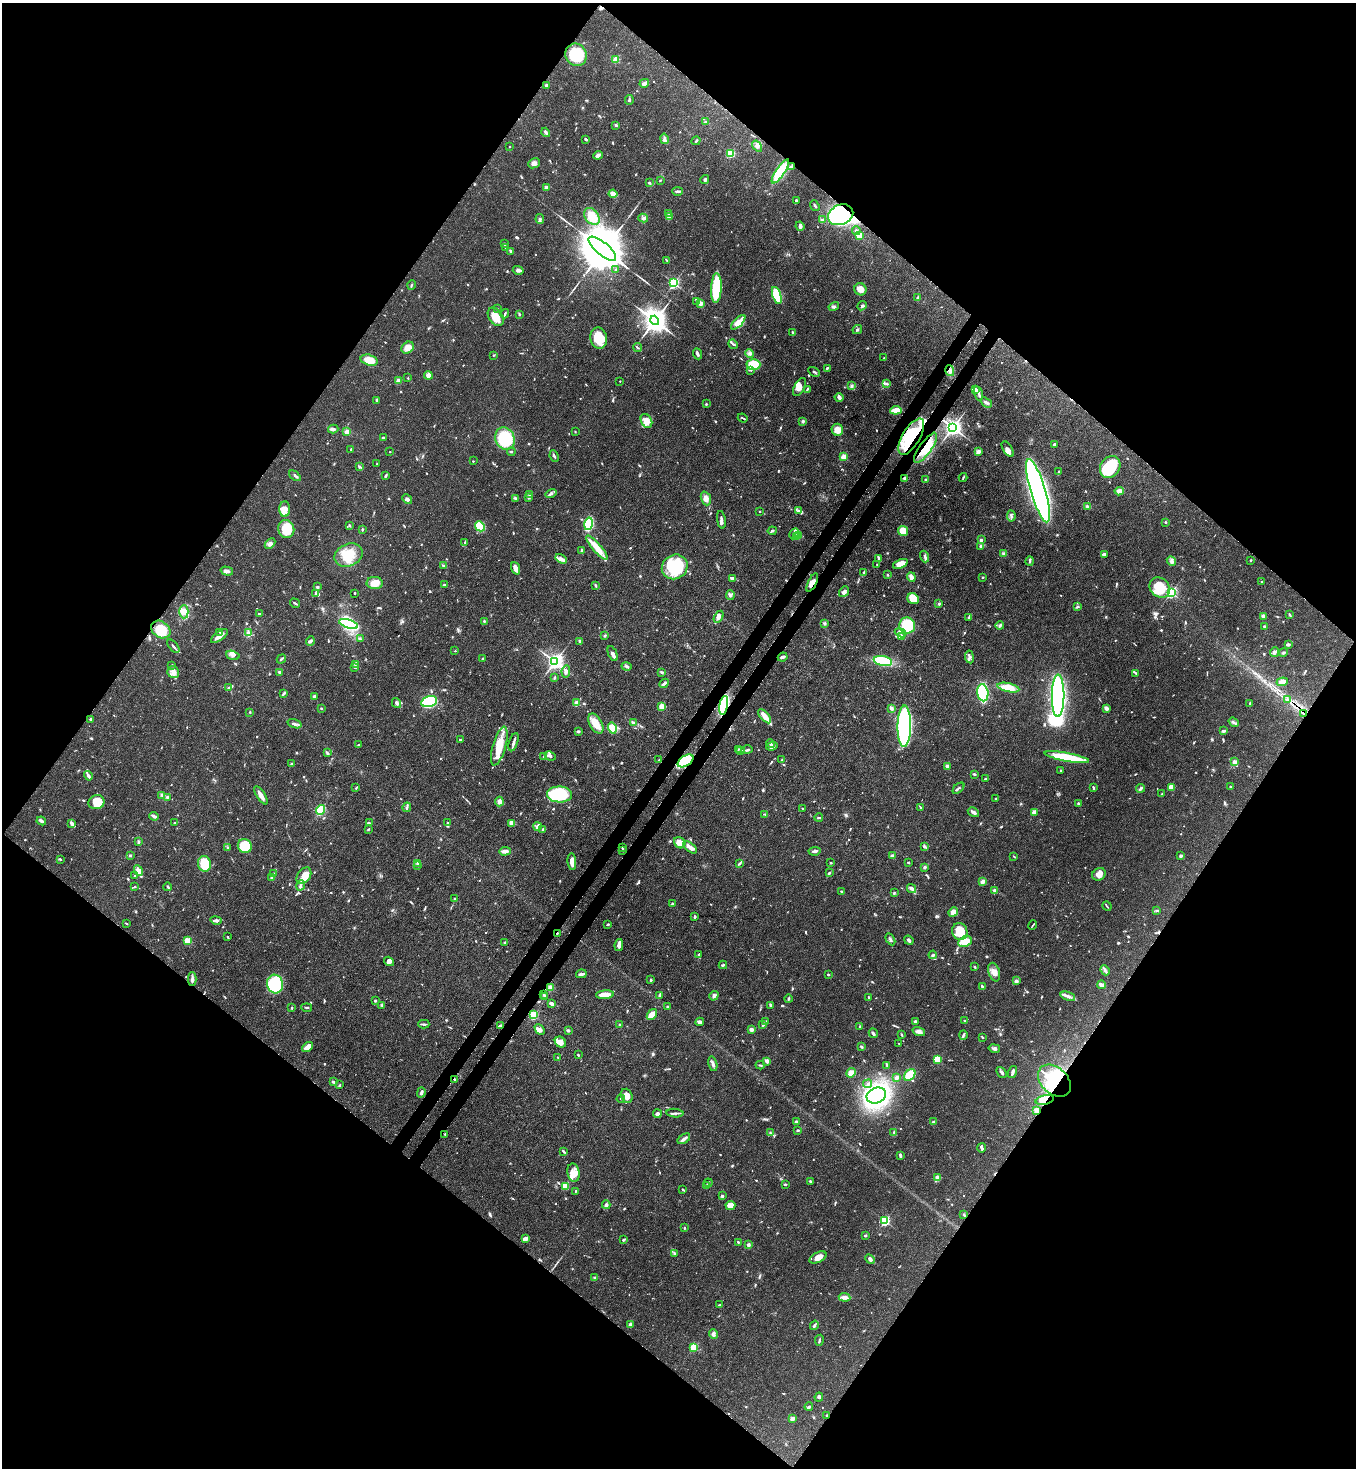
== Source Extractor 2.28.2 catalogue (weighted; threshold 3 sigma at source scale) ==
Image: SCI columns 228-5642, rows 60-5922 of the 6007 x 5984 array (HDU 1 of 3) = the unmasked area's bounding box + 8 px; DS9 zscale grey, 4 x 4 block average (1 PNG px = mean of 4 x 4 image px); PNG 1358 x 1470 px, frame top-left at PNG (2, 3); each listed source drawn as its Kron ellipse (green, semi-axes under 4 px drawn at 4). Shown black and unused: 51% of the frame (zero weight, under 3 of 4 exposures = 7% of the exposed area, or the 3 px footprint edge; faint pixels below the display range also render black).
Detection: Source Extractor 2.28.2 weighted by HDU 2 'WHT'. Background 0.0856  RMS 0.0039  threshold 0.0178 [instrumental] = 3 sigma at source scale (4.5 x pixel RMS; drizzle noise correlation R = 1.50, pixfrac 1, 0.05/0.05 arcsec/px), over >= 5 px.
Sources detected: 1038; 8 inside a brighter object's white glare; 13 cosmic-ray / hot-pixel residue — neither listed nor drawn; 22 coinciding with a brighter row at this scale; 52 inside a brighter listed object's ellipse — not listed separately; of the other 943, all 500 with FLUX_AUTO >= 1.98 (the completeness limit of this list) listed and drawn (443 fainter detections not listed), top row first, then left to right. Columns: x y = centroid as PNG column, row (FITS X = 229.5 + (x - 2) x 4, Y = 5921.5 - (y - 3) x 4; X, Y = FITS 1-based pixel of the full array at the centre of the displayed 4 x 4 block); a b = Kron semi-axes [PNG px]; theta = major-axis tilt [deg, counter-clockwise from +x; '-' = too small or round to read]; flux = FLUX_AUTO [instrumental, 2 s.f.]
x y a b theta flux
576 55 11 10 - 95
616 60 2 2 - 110
644 83 5 3 - 9.4
546 85 4 3 - 4.4
629 100 5 2 - 4
705 122 3 2 - 7.1
616 125 3 3 - 3.3
546 132 5 2 - 6
586 139 2 2 - 4.6
664 139 5 3 - 6.4
696 141 5 2 - 3.5
757 146 6 4 -57 8.6
510 147 2 2 - 2.1
730 153 2 2 - 190
598 155 5 2 - 12
534 163 6 4 25 9.3
791 167 4 2 - 3.6
780 171 14 4 56 100
660 180 2 2 - 2.1
705 180 4 3 - 5
649 183 3 3 - 3.2
546 188 2 2 - 28
677 191 5 2 - 6.3
613 194 4 3 - 18
796 200 2 2 - 7
815 206 6 2 -52 4.6
668 213 3 2 - 2.6
841 215 13 10 23 420
592 216 9 6 -53 35
669 217 3 3 - 23
643 218 5 3 - 4.5
540 219 5 2 - 3.8
822 220 3 2 - 2.4
800 226 5 2 - 4.1
856 231 4 4 - 5.4
859 236 2 2 - 110
504 243 2 2 - 2.6
505 247 3 2 - 2.5
602 249 17 6 -40 25000
511 251 4 2 - 3.3
667 260 3 2 - 2.2
518 270 5 3 - 10
616 270 3 3 - 5.3
674 283 2 2 - 410
411 285 5 2 - 2.8
716 288 15 5 87 110
860 289 6 6 - 17
777 296 9 4 -72 130
917 298 4 2 - 5
696 301 3 2 - 2.4
700 303 3 2 - 19
834 306 5 3 - 5.1
862 306 5 2 - 4.3
497 309 2 2 - 2.4
505 314 4 2 - 3.8
519 314 2 2 - 2.8
496 317 10 7 -54 36
655 320 5 4 - 3000
738 322 9 4 46 29
857 330 5 2 - 4.4
793 333 4 2 - 2.5
599 338 10 8 -80 64
733 344 5 2 - 2.8
408 348 7 5 40 20
638 348 5 2 - 2.2
750 353 4 2 - 4.1
697 354 5 2 - 8.5
494 355 3 2 - 2.2
884 358 2 2 - 2.4
369 360 9 5 -16 29
753 365 7 5 2 60
827 368 2 2 - 5.2
751 370 3 2 - 2.7
950 370 5 4 - 8.9
814 372 6 2 -30 3.6
428 375 4 3 - 13
408 378 2 2 - 3.3
398 381 2 2 - 36
620 381 2 2 - 2.9
886 384 4 3 - 4.9
851 386 3 2 - 3.4
799 387 10 5 63 17
807 389 4 2 - 3
975 390 3 3 - 11
979 393 7 2 -74 6
839 397 4 2 - 13
376 400 3 2 - 2.8
986 402 6 3 -37 6.4
706 404 2 2 - 5.5
896 410 5 3 - 38
743 418 5 2 - 3
646 421 7 5 -62 16
803 421 4 3 - 3.4
953 427 3 3 - 1400
333 429 5 3 - 7
837 430 6 5 - 24
347 431 3 2 - 15
575 432 2 2 - 2
911 437 20 9 59 100
384 438 4 3 - 4.6
505 439 11 9 -65 110
1054 444 3 2 - 3.6
926 448 18 6 55 51
351 449 2 2 - 3.1
1008 449 9 4 -58 12
390 452 2 2 - 2.7
511 452 4 2 - 2.3
978 452 2 2 - 50
554 456 6 2 -64 5.4
844 457 2 2 - 90
473 461 2 2 - 2.9
377 464 2 2 - 2
360 467 3 2 - 2.8
1110 467 12 9 54 100
1059 472 3 2 - 2.8
295 476 7 2 -37 3.9
385 476 4 2 - 4
904 478 3 3 - 4.9
963 478 4 2 - 2.8
926 480 3 2 - 4.1
1038 491 33 7 -73 1800
1119 491 5 3 - 12
530 494 4 2 - 3.3
551 494 6 3 32 6.7
515 498 3 3 - 3.3
529 498 2 2 - 9.3
706 498 7 4 -71 11
407 499 5 3 - 5.7
1087 506 3 2 - 2.4
285 509 8 5 90 20
798 510 2 2 - 2.1
760 511 2 2 - 2.4
1011 516 5 2 - 4.5
721 520 9 2 -82 7.4
1166 522 2 2 - 2.3
589 524 6 4 77 150
349 526 4 2 - 2.3
480 526 5 4 - 100
286 529 9 8 - 56
363 529 3 2 - 2.7
772 531 4 3 - 3.6
903 531 5 5 - 31
794 534 6 3 61 7.8
799 535 4 2 - 2
796 537 3 2 - 2.5
981 540 2 2 - 23
465 543 2 2 - 2.3
270 544 6 4 45 9.3
980 546 2 2 - 3.6
597 548 15 4 -49 43
582 551 4 2 - 6.6
1004 554 4 3 - 4.1
1104 554 4 3 - 7.2
348 555 14 11 24 54
925 557 6 3 -70 6.4
879 558 4 3 - 5.1
561 559 6 3 -32 9.2
1251 560 2 2 - 2.1
1030 561 5 2 - 3.1
1171 561 5 3 - 6.6
900 564 8 4 22 22
877 565 3 2 - 2.4
444 566 3 2 - 2.7
675 567 13 12 - 180
515 568 6 3 -68 17
227 571 6 3 -16 11
864 573 4 2 - 4.2
887 575 2 2 - 3.4
911 577 5 3 - 11
983 577 2 2 - 2.6
732 578 4 2 - 7.2
1262 582 2 2 - 2.5
375 583 8 6 1 29
812 583 10 3 63 13
445 585 3 2 - 3.1
595 585 4 2 - 3.3
317 587 3 2 - 5.8
1160 588 11 9 -42 67
844 592 6 4 51 9.7
1171 592 2 2 - 480
315 593 3 2 - 2.3
354 593 2 2 - 2.2
730 595 5 3 - 5.1
913 599 6 5 - 32
295 603 5 2 - 3.3
939 604 2 2 - 13
1077 607 4 2 - 2.8
184 612 7 4 89 16
260 614 3 2 - 2.4
1290 615 3 2 - 3
1263 616 4 3 - 4.4
719 617 6 4 60 13
968 618 4 2 - 2.7
484 621 2 2 - 3.6
824 623 3 2 - 3.1
349 624 10 4 -17 240
907 625 8 8 - 98
1000 626 4 3 - 4.6
1265 627 3 2 - 5.8
161 629 10 8 -34 57
220 632 4 2 - 3.5
248 633 4 3 - 6.2
901 633 6 2 -23 4.7
219 636 10 3 37 18
605 636 3 3 - 2.5
902 636 4 2 - 4.3
360 639 3 2 - 2.4
310 641 5 3 - 4.4
579 641 3 2 - 5
1288 644 4 3 - 3.7
173 646 8 2 -50 4.2
455 651 2 2 - 3.3
1274 652 5 4 - 8.5
1283 653 5 2 - 3.6
613 654 8 2 -66 17
233 655 7 4 -19 9.1
783 657 5 2 - 6.6
969 657 6 4 -82 7
483 658 3 2 - 3
281 659 5 2 - 3.1
555 661 3 3 - 1200
883 661 9 5 -11 96
172 665 2 2 - 2.7
355 665 2 2 - 2.7
627 666 5 3 - 4.3
355 668 3 2 - 2.5
566 671 6 3 83 7.3
173 672 6 5 - 14
279 672 2 2 - 16
662 672 3 3 - 3.1
1136 673 4 2 - 2.5
554 678 3 2 - 3.2
1282 682 5 3 - 24
664 683 5 3 - 5.3
229 688 4 2 - 4.5
1008 688 11 4 -12 39
284 693 3 2 - 3.1
983 693 9 5 -82 230
314 696 2 2 - 6
1058 696 21 6 90 540
1287 700 4 2 - 3.2
429 701 8 5 16 300
576 702 2 2 - 5.4
396 703 5 3 - 5
1250 704 3 2 - 4.1
724 705 9 4 80 240
662 706 2 2 - 73
321 708 2 2 - 2.5
891 708 3 2 - 8.3
1106 708 3 2 - 10
250 712 2 2 - 2.6
1304 714 3 2 - 2.4
765 716 9 3 -50 32
91 719 3 2 - 4.8
1234 722 5 3 - 5.3
633 723 3 2 - 3.4
294 724 7 3 -18 6.9
596 724 11 6 -60 34
904 726 21 6 89 480
612 728 5 4 - 36
578 731 4 2 - 3.7
1223 731 4 2 - 5.9
460 740 4 2 - 2.7
514 742 9 2 71 11
770 743 4 2 - 4.5
359 745 3 2 - 2.1
499 746 20 6 74 57
772 746 6 3 20 12
738 749 2 2 - 2.1
747 750 6 2 16 4.7
741 751 3 2 - 3.2
328 753 4 2 - 3.3
544 756 2 2 - 2.7
550 756 5 3 - 5.6
1067 757 23 4 -11 150
659 760 2 2 - 2.5
782 760 3 2 - 3.9
686 761 9 5 34 160
1234 762 2 2 - 37
292 764 3 2 - 4.4
947 766 3 2 - 8.8
1061 770 3 2 - 2.2
974 774 3 2 - 3.2
88 776 5 2 - 9
985 779 3 2 - 2.5
1171 787 3 3 - 17
1231 787 2 2 - 12
356 788 2 2 - 3.1
958 788 7 2 43 3.6
1094 788 3 2 - 4.1
1141 788 4 2 - 6.2
559 794 12 8 -2 170
1162 794 2 2 - 2.1
162 795 3 2 - 2.3
261 795 10 3 -58 18
167 797 4 2 - 2.9
995 798 2 2 - 3.1
96 802 8 7 - 57
499 802 5 4 - 8.5
1078 804 3 3 - 3.3
407 807 5 2 - 4.3
802 808 2 2 - 2.2
921 808 4 2 - 2.5
321 810 5 3 - 120
973 812 6 3 -32 8
1034 812 2 2 - 46
765 814 4 2 - 2.6
154 816 5 2 - 9.4
819 818 4 2 - 3.3
41 821 5 3 - 5.2
175 822 3 2 - 2.4
447 822 3 2 - 2.2
71 823 4 3 - 7.4
369 823 3 2 - 2.7
512 823 3 3 - 22
537 826 4 2 - 9.7
368 829 3 2 - 2.5
543 829 2 2 - 3.2
139 842 2 2 - 5.5
680 843 6 5 - 32
245 846 7 7 - 64
924 846 3 2 - 5.2
690 847 8 3 -39 14
227 848 3 2 - 2.7
622 848 2 2 - 3.3
623 850 3 2 - 2.3
505 851 5 3 - 14
815 851 6 2 8 6.1
130 855 2 2 - 14
893 856 3 3 - 6.3
1014 856 3 2 - 2
1181 856 2 2 - 19
60 859 3 2 - 2.2
572 862 8 3 -85 21
417 863 2 2 - 3.1
831 863 2 2 - 2.1
908 863 3 2 - 2
205 864 8 6 -76 72
739 864 3 2 - 4.3
417 865 2 2 - 2
925 867 2 2 - 7
138 871 6 4 -64 21
829 873 3 2 - 4.6
274 874 3 2 - 5.7
1099 874 7 6 - 12
135 876 3 2 - 2.1
304 876 9 6 55 36
272 877 4 3 - 7.8
982 882 2 2 - 47
301 885 5 3 - 6.5
135 887 3 2 - 2
168 887 4 2 - 3
911 888 5 3 - 9.1
841 891 2 2 - 2.5
995 891 4 3 - 7.4
894 893 3 2 - 2.1
455 899 2 2 - 3.8
672 904 2 2 - 17
1107 906 5 2 - 2.9
1157 910 3 2 - 2.7
953 912 5 4 - 21
695 916 3 2 - 5.4
216 920 5 3 - 6.1
126 923 4 2 - 2.2
607 925 3 2 - 2.7
1033 925 5 2 - 2.8
960 932 8 7 - 54
557 933 2 2 - 2.4
228 937 3 2 - 3.2
890 939 6 2 -60 4.5
909 940 5 3 - 6.5
187 941 2 2 - 110
505 942 3 3 - 2.7
965 942 7 5 25 41
619 945 6 3 81 14
699 955 4 2 - 4.4
933 955 4 2 - 4.2
389 961 5 4 - 8.7
723 965 4 2 - 2.9
974 967 2 2 - 3
1105 970 5 3 - 5.8
994 972 9 5 -71 15
581 974 5 2 - 9.2
828 975 2 2 - 3
192 979 6 3 90 6.7
651 980 2 2 - 12
1016 981 3 3 - 6.3
275 984 9 8 - 160
1101 985 4 2 - 15
982 986 4 2 - 5.1
550 988 2 2 - 66
544 995 2 2 - 4.7
605 995 9 3 5 31
660 995 3 2 - 4.1
714 996 5 3 - 5.6
1068 996 7 3 -19 9.6
545 997 3 2 - 2.1
869 997 2 2 - 4.7
788 999 4 2 - 3.8
375 1001 3 2 - 2.2
552 1004 4 2 - 10
382 1005 3 3 - 3.2
770 1005 3 2 - 2.7
668 1007 3 2 - 3.4
292 1008 2 2 - 3
307 1008 5 2 - 2.9
652 1014 6 4 53 24
534 1015 2 2 - 210
964 1020 3 2 - 2.9
766 1021 3 2 - 3.1
915 1021 2 2 - 12
700 1022 4 3 - 9.6
424 1024 5 2 - 4.2
620 1024 3 2 - 2.7
763 1025 4 3 - 5.2
500 1026 4 2 - 10
860 1027 3 2 - 2
540 1029 6 4 -46 8.4
751 1029 2 2 - 36
568 1031 3 2 - 4.4
919 1031 6 4 -16 7.8
873 1033 5 2 - 5.2
902 1035 3 2 - 2.3
963 1035 5 3 - 4.6
982 1037 3 2 - 2.9
560 1042 6 5 - 14
899 1043 2 2 - 2.4
308 1047 6 3 38 28
861 1047 3 2 - 3.7
994 1048 6 3 -12 6.3
578 1055 2 2 - 2.7
558 1057 3 2 - 2
938 1059 2 2 - 130
767 1061 3 3 - 8.2
713 1064 7 3 -76 8.3
760 1065 4 2 - 2.9
887 1065 4 2 - 2.1
1002 1072 6 3 -48 5.4
1013 1072 6 2 74 7.3
851 1073 5 4 - 16
910 1075 6 4 48 63
897 1077 2 2 - 29
455 1079 3 2 - 2.8
1054 1081 19 13 -43 140
333 1082 4 2 - 3.7
867 1084 4 2 - 2.2
340 1085 4 2 - 2.1
421 1092 5 2 - 8.8
627 1096 7 5 -73 21
876 1096 10 7 22 620
621 1099 4 2 - 2.6
1045 1100 9 4 14 28
1037 1110 2 2 - 75
675 1113 8 2 -4 5.9
657 1114 4 3 - 7.9
796 1122 2 2 - 26
933 1122 4 2 - 4.9
798 1130 2 2 - 5.8
894 1132 3 2 - 2
770 1133 3 2 - 2.7
445 1134 2 2 - 2.6
684 1139 7 3 35 8.1
981 1148 5 2 - 3.7
564 1152 3 2 - 2.5
900 1155 4 3 - 4.3
573 1173 9 6 -80 20
938 1178 3 3 - 17
810 1181 3 2 - 3.1
708 1183 4 2 - 3.1
785 1184 3 2 - 3.5
565 1186 4 3 - 50
707 1186 4 2 - 3.9
683 1190 3 2 - 2.6
576 1191 2 2 - 2.4
722 1196 2 2 - 17
606 1205 4 4 - 5.3
730 1205 5 4 - 23
964 1215 4 2 - 3.6
885 1221 2 2 - 310
685 1228 3 2 - 2.5
865 1235 2 2 - 13
525 1239 4 3 - 15
624 1240 3 2 - 4.1
738 1242 3 2 - 2.1
748 1245 2 2 - 27
675 1253 3 2 - 2.2
818 1257 9 5 27 24
870 1259 5 3 - 7
594 1277 2 2 - 2.3
844 1297 6 4 -7 10
720 1304 3 2 - 2.3
630 1324 3 2 - 7.7
814 1325 5 2 - 4.9
714 1334 5 4 - 6.5
819 1340 5 2 - 3.8
694 1347 2 2 - 160
819 1397 4 3 - 3.9
809 1407 4 2 - 4.2
827 1415 2 2 - 2.5
792 1419 3 2 - 11
Overlapping masked pixels (flux is a lower limit): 17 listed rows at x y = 841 215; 950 370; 911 437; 926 448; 904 478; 812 583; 724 705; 1304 714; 686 761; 557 933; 544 995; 500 1026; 455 1079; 1054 1081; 1045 1100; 1037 1110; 827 1415
Diffuse or blended objects may show on this block-average render without a row.